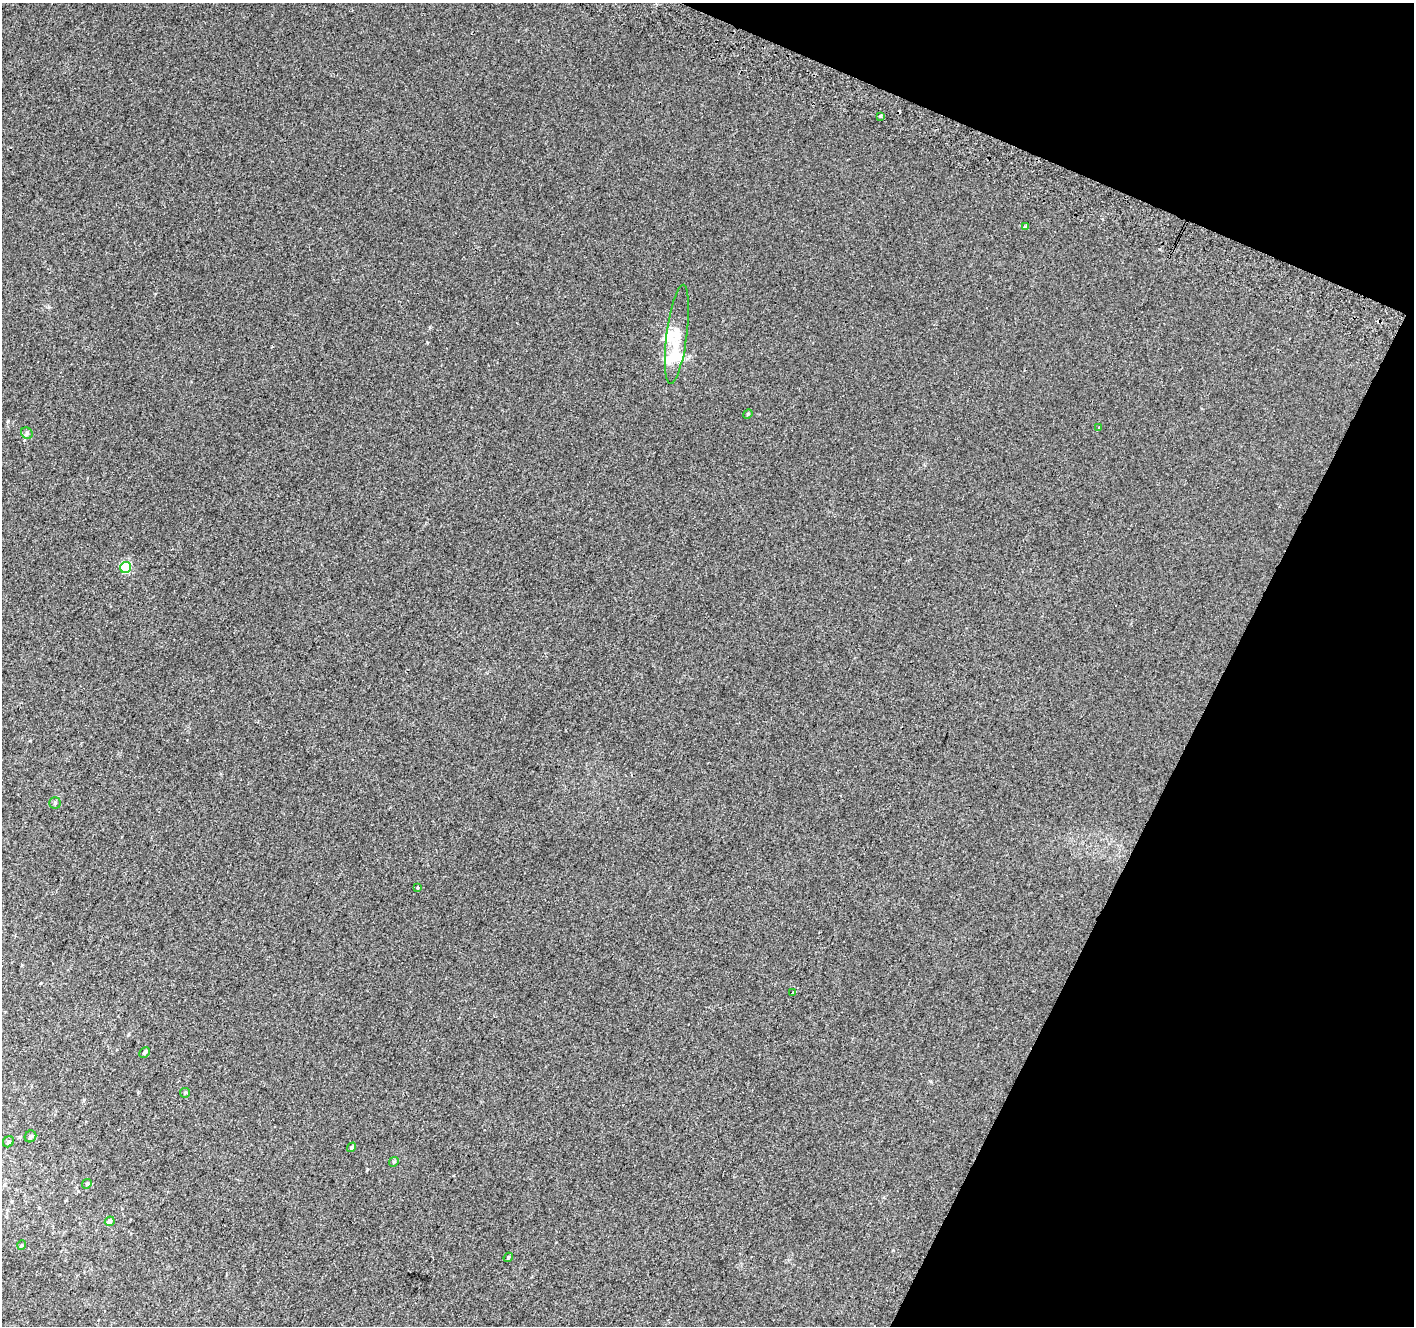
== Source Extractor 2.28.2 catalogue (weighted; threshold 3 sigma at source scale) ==
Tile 8 of 4 x 4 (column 4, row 2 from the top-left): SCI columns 4264-5675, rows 2958-4281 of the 5694 x 5850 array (HDU 1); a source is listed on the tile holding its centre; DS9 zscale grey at full resolution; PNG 1416 x 1328 px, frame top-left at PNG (2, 3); each listed source drawn as its Kron ellipse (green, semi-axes under 4 px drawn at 4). Shown black and unused: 21% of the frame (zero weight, under 2 of 3 exposures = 2% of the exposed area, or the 3 px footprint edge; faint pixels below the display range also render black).
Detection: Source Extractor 2.28.2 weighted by HDU 2 'WHT'; one run over the whole footprint, this tile lists its part. Background 0.012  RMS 0.0071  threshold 0.0317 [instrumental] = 3 sigma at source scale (4.5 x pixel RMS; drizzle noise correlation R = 1.50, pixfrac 1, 0.0396/0.0396 arcsec/px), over >= 5 px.
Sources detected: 24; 1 inside a brighter object's white glare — neither listed nor drawn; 3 inside a brighter listed object's ellipse — not listed separately; the other 20 listed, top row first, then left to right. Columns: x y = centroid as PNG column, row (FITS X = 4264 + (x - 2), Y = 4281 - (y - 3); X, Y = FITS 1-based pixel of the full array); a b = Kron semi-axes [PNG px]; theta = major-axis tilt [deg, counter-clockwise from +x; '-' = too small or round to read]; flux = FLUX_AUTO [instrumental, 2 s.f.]
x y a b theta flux
880 116 3 3 - 0.85
1025 226 3 3 - 1.6
677 334 50 10 83 14
748 414 5 4 - 0.78
1099 428 4 3 - 0.92
27 433 6 5 - 1.4
126 567 6 5 - 46
55 803 5 5 - 1.1
418 887 3 3 - 1.2
792 993 4 3 - 1.2
145 1052 6 4 45 1.4
185 1093 5 5 - 0.87
30 1136 6 5 - 1.6
8 1142 6 5 - 1.4
352 1147 5 4 - 1.1
394 1162 5 4 - 0.85
87 1184 5 4 - 0.86
110 1221 5 4 - 3.5
22 1245 5 3 - 0.66
508 1257 5 3 - 0.97
Unlisted compact peaks at least as high as the median listed source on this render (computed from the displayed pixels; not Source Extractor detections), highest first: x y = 367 1169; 430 327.